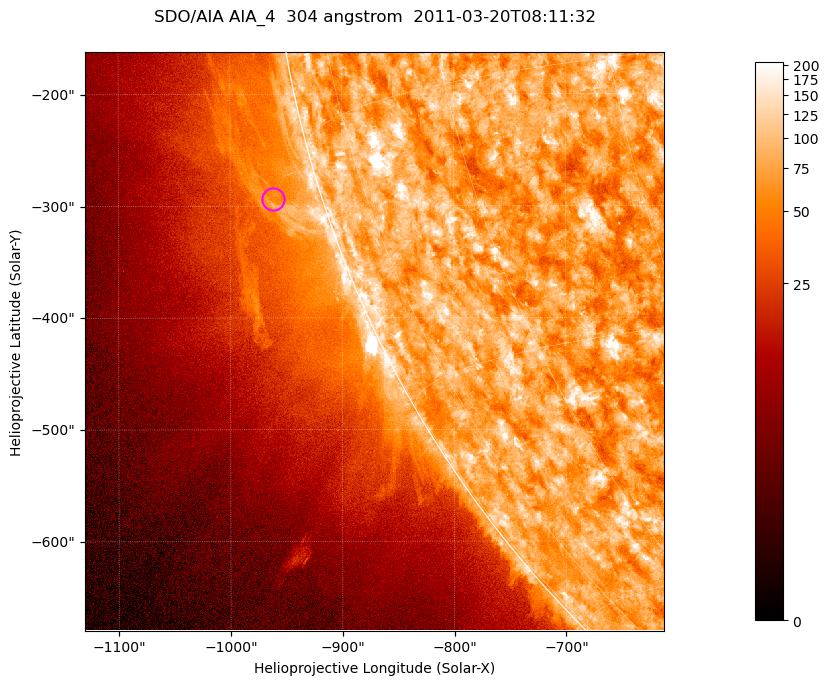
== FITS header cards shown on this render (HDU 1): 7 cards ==
TELESCOP= 'SDO/AIA '           / For AIA: SDO/AIA
INSTRUME= 'AIA_4   '           / For AIA: AIA_ATA1, AIA_ATA2, AIA_ATA3 or AIA_AT
WAVELNTH=                  304 / [angstrom] Wavelength
WAVEUNIT= 'angstrom'           / Wavelength unit: angstrom
DATE-OBS= '2011-03-20T08:11:32.123' / [ISO] Date when observation started; ISO 8
CTYPE1  = 'HPLN-TAN'           / CTYPE1; Typically HPLN
CTYPE2  = 'HPLT-TAN'           / CTYPE2; Typically HPLT

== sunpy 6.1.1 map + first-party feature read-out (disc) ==
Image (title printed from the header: SDO/AIA AIA_4  304 angstrom  2011-03-20T08:11:32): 863 x 863 px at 0.6 arcsec/px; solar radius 964 arcsec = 1605 px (partial field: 4.2% of the solar disc is inside the frame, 46% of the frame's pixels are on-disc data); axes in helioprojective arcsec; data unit not stated in the header (colour bar unlabelled)
Orientation: roll -0.132 deg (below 1 deg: not rotated)
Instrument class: DISC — disc imager (sunpy class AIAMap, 304 A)
Bright regions (active regions / flare kernels): reference = the on-disc median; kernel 7 px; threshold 5 sigma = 121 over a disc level ~75.4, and >= 1.15x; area >= 744 px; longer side >= 10 px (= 6 arcsec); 0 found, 0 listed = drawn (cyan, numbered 1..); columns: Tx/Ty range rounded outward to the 2 arcsec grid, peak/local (2 s.f.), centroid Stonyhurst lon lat
Off-limb structures (1.02-1.3 R_sun): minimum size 372 px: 3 found; the strongest spans PA ~100..110 deg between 1.02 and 1.08 R_sun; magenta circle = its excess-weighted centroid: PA ~105 deg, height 1.04 R_sun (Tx ~-962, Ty ~-294 arcsec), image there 1.6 x the reference